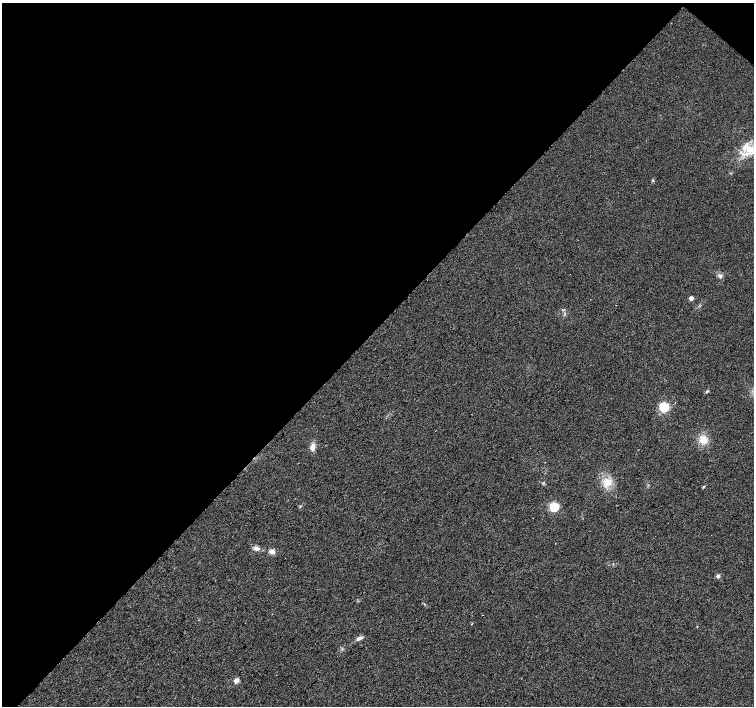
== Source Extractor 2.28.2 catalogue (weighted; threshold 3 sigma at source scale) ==
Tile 2 of 4 x 4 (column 2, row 1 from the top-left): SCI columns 1509-3012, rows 4455-5861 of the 6019 x 6028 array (HDU 1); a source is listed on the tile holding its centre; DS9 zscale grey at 2 x 2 block average (1 PNG px = mean of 2 x 2 image px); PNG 756 x 708 px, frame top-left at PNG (2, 3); no overlay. Shown black and unused: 47% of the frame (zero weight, under 2 of 3 exposures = <1% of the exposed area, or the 3 px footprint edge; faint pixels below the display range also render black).
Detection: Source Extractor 2.28.2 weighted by HDU 2 'WHT'; one run over the whole footprint, this tile lists its part. Background 0.021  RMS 0.006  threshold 0.0272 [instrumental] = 3 sigma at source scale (4.5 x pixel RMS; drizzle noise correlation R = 1.50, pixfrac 1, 0.0396/0.0396 arcsec/px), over >= 5 px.
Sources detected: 21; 1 inside a brighter listed object's ellipse — not listed separately; the other 20 listed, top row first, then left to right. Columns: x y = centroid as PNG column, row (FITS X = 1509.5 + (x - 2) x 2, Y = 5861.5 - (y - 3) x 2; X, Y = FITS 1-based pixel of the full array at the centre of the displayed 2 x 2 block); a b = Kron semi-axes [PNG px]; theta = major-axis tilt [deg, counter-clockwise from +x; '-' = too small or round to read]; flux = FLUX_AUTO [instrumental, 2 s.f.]
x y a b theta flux
749 149 14 9 -59 23
653 180 3 3 - 1.3
720 276 5 4 - 3.5
691 298 3 3 - 12
707 391 5 2 - 1.5
664 407 4 4 - 150
703 440 11 10 - 16
312 447 10 6 87 7.5
607 482 13 10 65 17
543 483 3 2 - 1.2
703 487 3 3 - 1.3
554 507 4 3 - 110
256 548 8 5 -20 6.3
272 551 7 5 -13 6.7
718 576 5 4 - 3.5
483 615 2 2 - 0.46
472 624 2 2 - 1.1
697 626 3 2 - 0.68
359 638 7 4 21 4.8
236 681 3 3 - 19